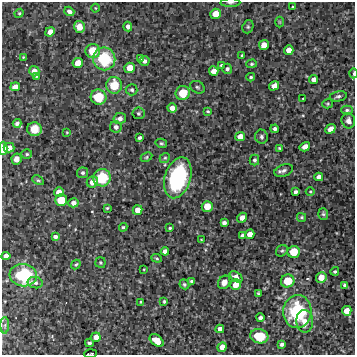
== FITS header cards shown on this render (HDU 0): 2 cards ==
NAXIS1  =                  353 /Length X axis
NAXIS2  =                  353 /Length Y axis

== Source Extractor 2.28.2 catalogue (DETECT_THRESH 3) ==
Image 353 x 353 px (HDU 0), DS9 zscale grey, 1 PNG px = 1 image px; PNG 357 x 357 px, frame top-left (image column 1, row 353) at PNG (2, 2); each listed source drawn as its Kron ellipse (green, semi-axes under 4 px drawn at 4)
Background 2170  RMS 150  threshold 463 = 3 sigma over >= 5 px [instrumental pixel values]
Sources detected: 125; all 125 listed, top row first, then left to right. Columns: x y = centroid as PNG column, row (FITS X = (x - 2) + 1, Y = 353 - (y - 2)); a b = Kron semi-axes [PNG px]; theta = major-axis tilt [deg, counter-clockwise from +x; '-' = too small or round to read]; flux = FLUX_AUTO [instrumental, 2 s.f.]
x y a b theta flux
230 3 10 4 1 1.9e+04
292 7 3 2 - 1.0e+04
95 8 4 3 - 8.4e+03
69 11 5 4 - 3.5e+04
19 13 5 4 - 1.3e+04
216 14 5 5 - 1.5e+05
279 22 5 3 - 9.2e+03
128 26 5 4 - 4.0e+04
79 27 6 5 - 1.1e+05
248 27 7 5 70 1.8e+04
50 32 5 4 - 7.6e+04
264 45 5 5 - 1.1e+05
289 50 5 4 - 8.2e+04
93 51 7 7 - 2.4e+05
242 55 3 3 - 1.3e+04
23 57 3 3 - 7.8e+03
140 58 4 4 - 2.0e+04
104 59 11 11 - 5.8e+05
144 61 5 5 - 3.4e+04
78 63 5 5 - 1.2e+05
252 64 5 4 - 1.4e+04
221 65 3 3 - 1.1e+04
130 68 5 5 - 1.5e+05
227 69 5 5 - 2.6e+04
34 71 5 5 - 6.4e+04
214 71 5 4 - 8.1e+04
354 73 5 2 - 2.0e+04
36 76 4 3 - 1.5e+04
251 77 4 3 - 1.5e+04
314 79 4 4 - 5.8e+04
114 85 8 8 - 2.7e+05
274 86 5 4 - 7.9e+04
15 87 5 4 - 7.0e+04
197 87 7 6 - 2.2e+04
132 90 6 5 - 2.1e+04
183 93 7 7 - 2.5e+05
338 96 8 5 12 2.7e+04
98 97 8 7 - 3.2e+05
303 98 2 2 - 7.1e+03
328 104 5 4 - 1.4e+04
172 108 5 4 - 7.2e+04
347 110 6 4 0 2.1e+04
208 111 3 2 - 1.1e+04
138 113 6 6 - 1.9e+04
120 118 6 5 - 5.3e+04
348 121 8 6 -71 5.1e+04
17 123 4 4 - 3.1e+04
116 127 6 5 - 3.3e+04
34 129 7 7 - 1.4e+05
275 129 4 4 - 3.3e+04
330 129 5 4 - 8.2e+04
67 132 3 3 - 8.9e+03
240 136 5 4 - 9.5e+04
262 137 7 6 - 2.6e+04
140 138 4 3 - 2.1e+04
161 143 6 4 -13 1.6e+04
305 147 5 4 - 5.4e+04
3 148 6 4 -90 1.4e+05
9 148 5 5 - 7.5e+04
280 148 3 2 - 1.2e+04
27 154 5 4 - 1.7e+04
146 157 6 4 28 1.4e+04
165 158 5 4 - 1.5e+04
16 159 5 5 - 5.6e+04
254 160 5 5 - 2.5e+04
284 171 9 6 21 3.5e+04
83 173 5 5 - 2.2e+04
319 177 4 4 - 5.5e+04
102 178 9 8 - 4.2e+05
178 178 21 13 73 1.1e+06
38 180 6 4 -28 1.5e+04
92 182 6 5 - 8.9e+04
310 191 4 3 - 8.8e+03
59 192 5 5 - 8.9e+04
295 192 4 3 - 2.6e+04
61 200 6 5 - 2.0e+05
73 203 5 4 - 4.6e+04
207 206 5 5 - 1.5e+05
107 208 4 3 - 1.1e+04
138 210 5 4 - 8.9e+04
323 214 6 5 - 1.7e+04
302 217 4 3 - 1.5e+04
242 218 5 4 - 5.2e+04
224 223 4 4 - 3.6e+04
123 227 4 4 - 1.5e+04
170 228 3 3 - 1.2e+04
250 234 5 4 - 8.3e+04
242 236 4 4 - 3.2e+04
55 237 4 3 - 3.3e+04
201 239 3 2 - 5.2e+03
165 251 4 4 - 5.5e+04
282 251 6 5 - 1.8e+04
294 252 6 6 - 2.2e+05
6 256 4 4 - 6.9e+04
157 258 5 4 - 1.3e+04
100 263 5 5 - 1.5e+04
76 265 5 3 - 1.4e+04
144 269 3 2 - 7.4e+03
335 271 4 4 - 1.8e+04
23 275 14 11 -7 7.1e+05
236 277 7 4 -39 5.5e+04
321 277 5 5 - 1.1e+05
191 281 4 3 - 1.7e+04
288 281 7 6 - 2.5e+05
224 282 7 5 58 7.0e+04
35 283 7 5 -11 3.1e+04
184 284 5 4 - 1.6e+04
236 284 6 5 - 1.3e+05
345 285 4 4 - 2.6e+04
258 293 4 3 - 1.3e+04
164 301 3 3 - 1.3e+04
141 302 3 3 - 1.2e+04
347 311 5 5 - 1.1e+05
297 312 16 14 84 8.3e+05
260 318 4 3 - 3.3e+04
305 321 11 8 -88 1.2e+05
5 325 8 4 89 2.6e+04
220 329 4 4 - 6.1e+04
259 336 9 7 -10 3.8e+05
96 337 5 4 - 7.9e+04
157 340 8 5 -37 2.3e+05
89 343 4 4 - 2.0e+04
282 344 4 4 - 2.8e+04
222 347 5 4 - 8.3e+04
90 354 6 2 4 1.2e+04
At the frame edge (FLAGS 8, measured only in part): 5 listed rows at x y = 230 3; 354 73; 3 148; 5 325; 90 354